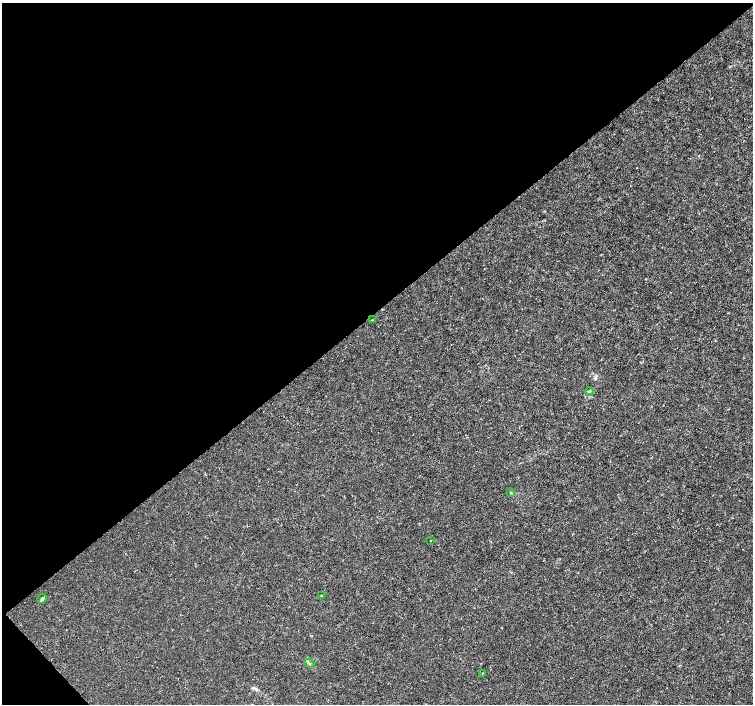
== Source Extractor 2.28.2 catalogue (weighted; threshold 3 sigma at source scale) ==
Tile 5 of 4 x 4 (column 1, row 2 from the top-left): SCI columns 6-1507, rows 3021-4424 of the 6012 x 5974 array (HDU 1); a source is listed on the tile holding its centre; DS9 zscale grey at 2 x 2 block average (1 PNG px = mean of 2 x 2 image px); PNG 755 x 706 px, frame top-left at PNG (2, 3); each listed source drawn as its Kron ellipse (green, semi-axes under 4 px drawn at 4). Shown black and unused: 45% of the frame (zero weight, under 3 of 4 exposures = <1% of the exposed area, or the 3 px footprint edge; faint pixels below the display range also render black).
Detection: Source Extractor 2.28.2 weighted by HDU 2 'WHT'; one run over the whole footprint, this tile lists its part. Background 0.00115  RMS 0.0013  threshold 0.00601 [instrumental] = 3 sigma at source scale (4.5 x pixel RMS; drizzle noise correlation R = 1.50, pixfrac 1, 0.0396/0.0396 arcsec/px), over >= 5 px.
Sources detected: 9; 1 cosmic-ray / hot-pixel residue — neither listed nor drawn; the other 8 listed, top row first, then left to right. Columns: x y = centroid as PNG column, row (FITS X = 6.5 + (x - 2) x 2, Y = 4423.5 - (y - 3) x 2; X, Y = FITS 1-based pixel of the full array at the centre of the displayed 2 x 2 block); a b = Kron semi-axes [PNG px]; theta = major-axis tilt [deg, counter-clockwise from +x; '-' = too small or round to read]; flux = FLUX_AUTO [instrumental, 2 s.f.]
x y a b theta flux
372 320 2 2 - 0.27
589 391 4 3 - 0.32
511 493 3 2 - 0.21
430 540 2 2 - 1
321 596 2 2 - 0.32
42 599 5 3 - 0.53
309 663 5 2 - 0.4
482 673 2 2 - 0.13